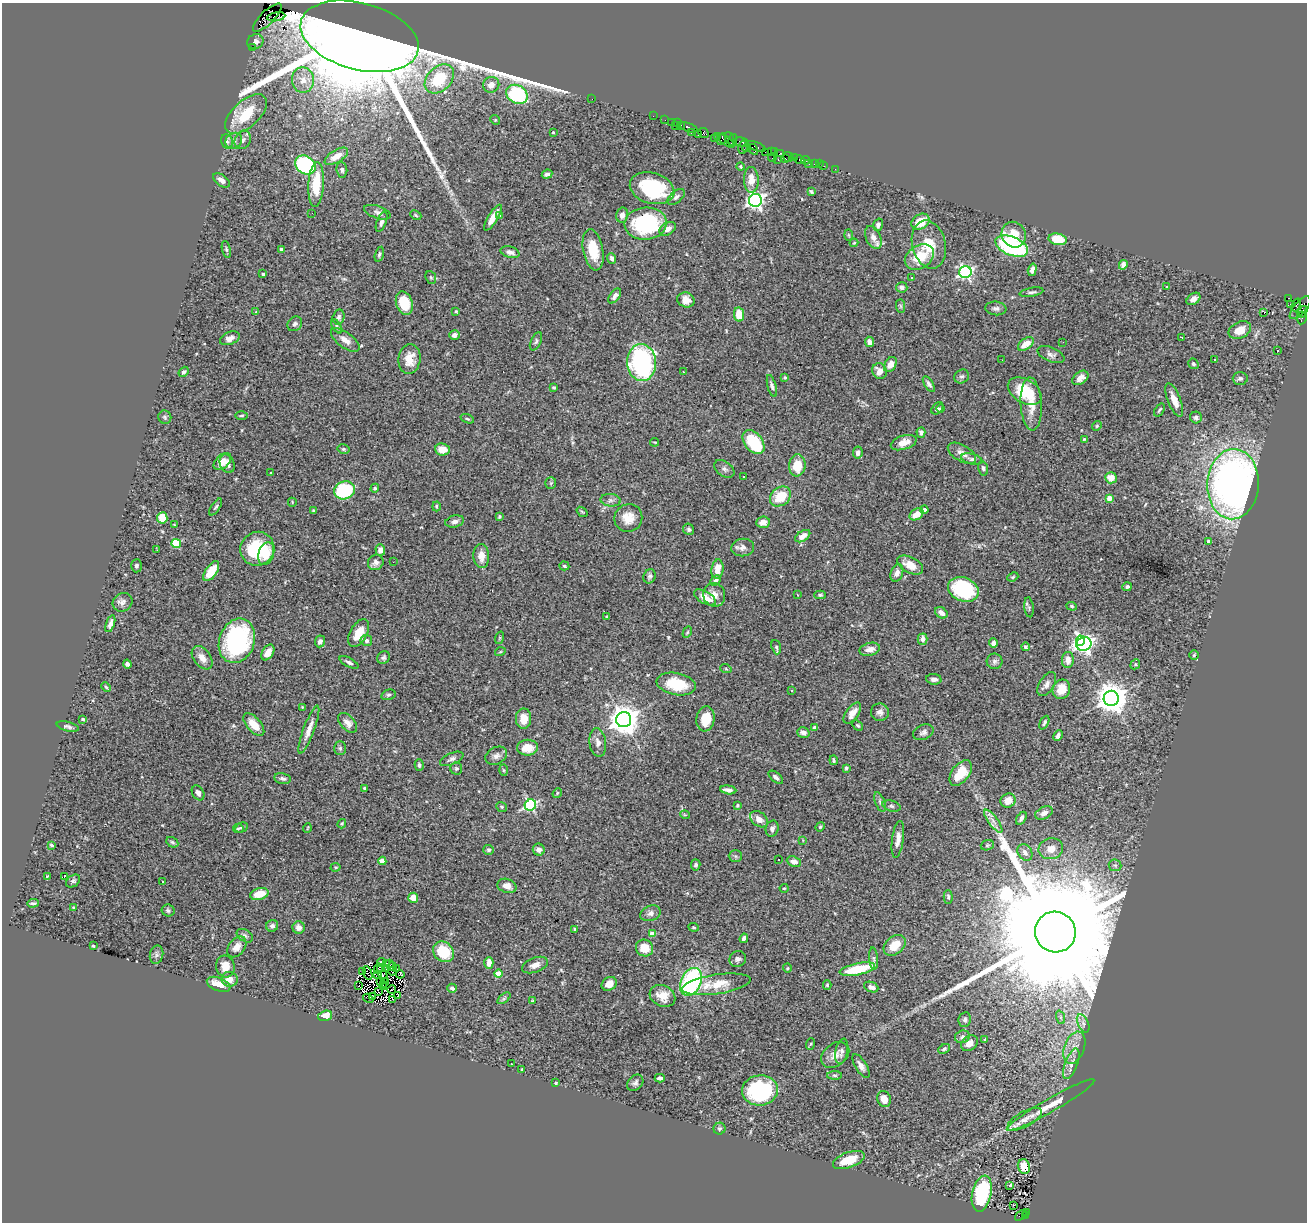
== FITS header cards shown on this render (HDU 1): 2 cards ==
NAXIS1  =                 1305
NAXIS2  =                 1220

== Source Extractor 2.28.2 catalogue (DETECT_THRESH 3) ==
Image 1305 x 1220 px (HDU 1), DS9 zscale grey, 1 PNG px = 1 image px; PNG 1309 x 1224 px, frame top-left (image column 1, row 1220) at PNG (2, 3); each listed source drawn as its Kron ellipse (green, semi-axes under 4 px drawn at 4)
Background 1.27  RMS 0.054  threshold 0.162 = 3 sigma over >= 5 px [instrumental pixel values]
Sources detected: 432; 4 with non-positive FLUX_AUTO (blend fragments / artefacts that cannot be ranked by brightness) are neither listed nor drawn; the other 428 listed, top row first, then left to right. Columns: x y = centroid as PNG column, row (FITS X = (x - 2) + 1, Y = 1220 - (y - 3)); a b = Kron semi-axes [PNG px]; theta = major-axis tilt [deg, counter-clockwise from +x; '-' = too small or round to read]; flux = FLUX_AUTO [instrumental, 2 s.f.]
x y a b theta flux
276 17 9 4 10 630
267 18 19 6 44 1000
359 36 60 33 -15 52000
255 42 8 7 - 22
252 47 2 2 - 20
439 79 17 12 44 170
303 80 13 11 -80 40
491 85 8 7 - 29
517 94 11 9 -30 370
592 99 2 2 - 49
246 114 25 13 42 130
653 116 2 2 - 21
495 120 5 4 - 4.5
665 120 2 2 - 31
671 122 2 2 - 27
677 123 3 3 - 25
675 126 2 2 - 97
681 126 3 3 - 85
688 127 10 3 -20 190
553 132 3 2 - 3.4
691 133 3 2 - 62
704 133 5 4 - 150
698 135 3 3 - 130
718 136 4 3 - 62
714 138 3 2 - 26
722 139 6 4 64 250
730 139 7 3 -68 120
243 140 10 8 60 14
733 140 6 2 76 43
234 141 9 7 36 19
726 141 9 2 -35 150
227 142 7 5 -69 10
741 142 7 3 -13 220
756 146 10 3 -20 130
743 147 7 4 82 380
747 148 4 3 - 100
753 149 6 3 -60 140
771 151 3 2 - 63
765 152 2 2 - 42
775 152 4 3 - 97
780 153 4 3 - 79
336 156 13 6 31 37
772 157 4 2 - 91
788 157 5 4 - 140
785 158 3 2 - 53
795 158 3 2 - 59
778 160 3 2 - 140
800 160 5 3 - 78
805 160 4 3 - 25
814 163 3 3 - 47
809 164 2 2 - 18
819 164 2 2 - 18
305 165 11 8 -37 460
741 166 4 3 - 3.8
824 166 2 2 - 22
835 169 2 2 - 10
342 170 8 5 -85 8.2
547 174 5 4 - 11
222 180 9 5 -36 19
751 180 13 7 -88 38
316 185 22 8 87 110
652 188 22 15 -15 300
811 192 4 3 - 4.6
676 197 10 5 41 13
755 200 6 6 - 1300
377 212 14 6 -18 14
312 213 3 2 - 3
416 215 6 4 -24 5.1
622 215 7 6 - 16
500 216 4 3 - 14
493 218 15 5 58 41
382 222 11 4 68 13
920 222 10 7 33 77
646 224 21 16 5 340
878 225 6 4 72 11
668 229 9 6 32 19
848 235 6 4 -88 3.6
1014 235 13 11 -60 63
873 237 12 7 -64 25
1058 239 9 5 -11 110
854 243 4 3 - 4
929 245 24 16 -76 97
1012 246 17 9 -22 470
226 249 8 4 -77 5.9
281 249 4 4 - 8.9
593 250 21 10 -79 98
510 252 10 5 -16 15
379 254 8 4 75 6.7
919 257 16 11 32 100
612 258 5 4 - 12
1123 265 5 4 - 11
1032 270 6 4 74 15
965 272 6 6 - 760
263 274 3 3 - 6.1
431 277 6 5 - 5.2
912 277 3 3 - 15
902 287 6 5 - 12
1166 287 3 2 - 4
1031 292 12 4 10 9.6
615 296 8 5 54 14
1289 298 3 3 - 770
1193 299 8 5 35 20
686 300 9 7 -22 39
404 303 12 8 -71 100
1290 304 2 2 - 17
1296 305 6 3 69 86
901 306 7 4 -89 6.4
996 308 10 7 -5 13
1300 308 14 6 49 470
456 311 3 2 - 3.5
256 312 4 3 - 3.2
1264 312 4 3 - 18
1302 312 7 3 55 340
739 314 7 5 -80 65
339 317 7 6 - 9.7
1302 318 6 5 - 220
295 324 8 6 44 10
337 326 8 4 -58 7.2
1240 330 12 8 26 43
454 335 5 5 - 15
1182 337 3 2 - 5.1
230 338 10 6 23 17
345 340 17 7 -37 31
536 341 9 5 64 7.9
870 342 5 4 - 23
1063 342 2 2 - 3
1026 344 9 5 36 46
1277 351 3 2 - 3.5
1051 355 14 7 -22 16
409 359 15 11 83 48
1214 359 3 3 - 5.8
1002 360 2 2 - 2.4
642 362 18 14 -86 640
1193 364 5 4 - 8.2
890 365 8 5 59 36
880 371 8 7 - 35
184 372 5 4 - 7.5
683 372 3 2 - 5.7
962 376 8 6 33 9.6
785 377 3 3 - 5.1
1080 378 9 6 36 23
1240 378 7 6 - 9.2
929 384 9 4 -56 10
772 386 11 4 -75 10
554 387 4 3 - 4.9
1025 391 18 11 -31 120
1174 400 18 6 -68 41
1031 404 26 10 -87 60
937 408 7 5 49 8.3
940 409 4 4 - 5.9
1159 410 7 3 55 5.5
241 415 6 3 1 4.3
165 417 7 6 - 7
1196 417 6 5 - 12
467 419 7 4 -20 5.2
1097 426 5 4 - 5
921 433 5 4 - 12
1084 439 3 3 - 3.4
655 442 4 2 - 3.7
754 442 14 8 -51 240
904 443 13 7 18 36
343 449 6 4 -14 5.5
442 449 7 6 - 45
858 453 6 5 - 15
962 453 16 8 -30 27
972 459 11 5 -13 11
222 461 10 6 41 36
227 464 10 7 -66 21
797 465 11 8 83 80
983 468 7 5 -76 8.2
724 469 11 7 -35 13
271 472 3 2 - 2.1
743 477 3 2 - 5.6
1111 478 6 5 - 46
551 483 6 5 - 5.7
1233 484 35 26 87 2000
375 488 4 4 - 5.1
345 490 10 9 - 310
780 496 11 9 38 96
1109 498 4 4 - 42
611 500 10 6 -6 14
292 502 4 3 - 3.1
436 506 5 3 - 5
216 507 9 4 55 6.7
313 510 4 3 - 4
924 510 4 4 - 11
582 512 6 3 -37 4.2
916 514 7 5 32 38
499 517 4 3 - 4.7
162 518 6 5 - 75
628 518 14 13 - 54
455 521 9 6 14 16
763 522 7 5 6 25
174 525 2 2 - 2.8
689 529 6 5 - 8
803 536 8 5 33 31
1208 541 4 3 - 6.4
176 543 5 4 - 170
743 547 11 9 7 21
257 549 17 16 - 190
157 550 3 2 - 6.6
380 550 6 5 - 21
266 554 12 7 72 64
481 556 12 8 -88 29
376 562 8 7 - 15
393 562 2 2 - 4.1
910 565 14 8 -27 46
136 566 6 5 - 7.8
564 566 5 4 - 5.7
717 569 10 6 81 42
211 571 11 5 55 75
897 573 9 6 70 19
650 576 7 6 - 8.8
1013 577 6 4 23 4.8
715 581 6 4 46 8.4
1127 587 5 4 - 8.7
963 589 16 12 -23 300
714 595 12 11 - 31
797 595 3 2 - 3.2
820 595 5 4 - 5.4
705 597 12 6 -30 44
122 602 10 9 - 16
1072 606 5 4 - 4.8
1029 607 10 4 -83 7.4
941 613 7 5 -35 22
607 617 3 3 - 3.3
110 624 9 4 70 15
687 632 6 4 59 4.9
359 633 15 8 61 57
499 638 6 4 71 4.1
922 639 5 5 - 19
366 640 6 5 - 12
237 641 23 17 69 510
320 641 6 5 - 14
1081 641 5 4 - 530
993 643 4 4 - 14
1084 644 7 6 - 1300
776 647 7 4 -73 7.5
1025 647 4 3 - 7.1
870 649 10 6 14 24
268 652 8 5 59 29
500 652 5 3 - 3.4
1194 655 5 4 - 4.6
383 657 7 6 - 7
202 658 13 8 -53 32
1068 660 8 6 88 28
994 661 8 8 - 11
349 662 10 4 -27 13
127 664 4 4 - 9.2
1135 664 5 4 - 4.6
726 669 6 3 -19 3.7
934 679 7 5 -6 14
676 684 20 11 -10 130
1047 684 13 7 58 18
106 687 5 3 - 4.4
1061 689 10 8 67 61
792 691 3 3 - 8.5
388 695 7 5 15 6.7
1111 698 7 7 - 5900
302 707 4 3 - 3.4
880 712 9 8 - 16
852 713 12 6 54 27
83 719 4 3 - 4.6
524 719 10 7 89 44
705 719 13 9 83 63
624 720 7 7 - 5500
348 723 12 7 -47 21
1044 723 7 4 64 7.3
254 725 14 7 -49 51
858 725 6 4 -44 4.9
68 727 11 4 -14 9.8
814 727 4 4 - 4.9
309 730 25 5 69 33
923 732 11 7 23 13
803 733 6 5 - 17
1058 736 6 3 62 10
598 742 14 8 -81 21
340 748 7 5 -90 6.7
527 748 10 8 2 41
496 756 11 8 29 17
452 759 12 5 23 14
834 760 5 3 - 5.2
419 765 6 4 -74 7.1
846 768 3 3 - 5.4
456 769 6 6 - 7.1
504 770 6 4 -88 3.8
961 773 14 8 53 80
776 777 9 4 -40 11
282 778 8 5 -11 9.9
365 789 4 3 - 16
728 790 8 4 -7 18
198 793 8 6 -62 14
557 793 5 4 - 4
1008 801 8 7 - 39
880 802 10 4 -69 10
530 805 6 5 - 530
737 805 4 3 - 3.6
891 806 9 5 -16 8.9
502 807 5 4 - 4.5
1044 813 9 6 25 20
685 815 5 3 - 3.3
1021 818 7 4 58 12
759 819 10 7 -39 26
993 821 14 4 -54 20
342 824 5 3 - 4.2
242 827 6 4 28 6.8
820 827 5 4 - 4.4
238 828 5 4 - 5.7
307 828 5 3 - 2.8
772 829 8 6 74 15
898 839 18 6 82 27
803 840 4 4 - 3.1
172 842 6 5 - 6.1
51 845 4 3 - 7
987 845 6 5 - 5.7
1051 849 12 10 13 43
489 850 5 5 - 7.4
539 850 6 6 - 18
1025 852 9 7 -57 18
735 856 6 5 - 6.9
779 859 3 2 - 5.3
382 861 4 4 - 51
794 862 7 5 -23 28
696 865 5 4 - 8.3
1115 865 6 5 - 8
335 867 5 4 - 5.1
47 876 3 2 - 2.6
64 877 3 2 - 32
73 881 8 5 36 9.2
163 881 3 2 - 6.3
507 886 10 7 -17 28
784 888 4 4 - 3.6
259 894 9 5 15 71
948 897 7 4 -89 6.2
413 898 5 5 - 32
33 903 6 3 3 7.5
74 908 4 4 - 4.3
168 910 6 6 - 7.2
650 913 10 7 22 17
272 926 6 6 - 13
299 927 6 6 - 21
693 927 5 3 - 4
575 929 3 2 - 4.1
1055 932 20 20 - 240000
652 934 4 4 - 58
245 936 9 5 -31 8.8
744 938 5 4 - 12
895 945 12 8 41 70
93 946 3 2 - 3.3
237 947 12 8 51 26
645 948 9 8 - 64
443 952 11 9 -43 130
156 955 9 6 77 9.2
738 959 8 8 - 12
874 959 11 4 -85 8.4
381 962 4 3 - 17
386 963 3 2 - 3.6
489 963 6 4 -89 30
389 964 2 2 - 1.7
535 965 13 7 20 26
225 966 11 9 -82 42
392 966 5 2 - 7.2
378 968 5 2 - 0.1
787 968 4 4 - 4
386 969 4 2 - 3.4
396 969 2 2 - 6.2
857 969 18 6 12 150
363 971 2 2 - 3.5
392 971 4 2 - 2.4
368 973 7 2 -67 2.3
378 974 4 3 - 4
383 974 10 3 -68 5.7
400 974 4 3 - 3.4
498 974 4 4 - 74
230 979 8 7 - 35
380 982 2 2 - 2.9
385 982 5 2 - 4.5
691 982 15 10 65 510
219 984 12 6 -21 52
609 984 8 6 34 27
716 984 34 9 8 77
359 985 2 2 - 1.4
827 985 4 4 - 4.7
383 987 3 2 - 2.5
871 987 7 5 -23 24
452 988 5 3 - 8.8
392 990 4 2 - 0.014
378 992 3 2 - 1.1
398 995 3 2 - 4.9
662 996 13 10 -26 47
373 997 4 2 - 0.19
368 998 5 3 - 3.5
504 998 7 4 37 6.8
393 999 2 2 - 0.95
532 1001 3 2 - 8.9
325 1016 7 5 18 43
1060 1017 7 4 -71 7.7
965 1020 7 6 - 11
1083 1023 9 5 -63 14
962 1037 7 6 - 15
985 1039 4 3 - 10
969 1043 9 7 38 30
810 1044 6 4 70 4.2
1074 1048 17 10 70 41
944 1049 6 4 28 7.3
841 1051 13 6 78 15
835 1055 16 11 39 31
511 1064 2 2 - 2
1071 1064 16 6 69 22
861 1066 13 5 -58 19
522 1069 3 2 - 2.8
835 1075 7 4 -1 6
660 1078 5 3 - 11
556 1083 3 2 - 3.1
635 1083 9 7 45 12
760 1090 18 15 5 340
884 1099 8 6 -69 33
1051 1105 50 7 30 71
1025 1119 19 7 29 31
719 1129 6 6 - 6.9
849 1160 17 7 20 76
1024 1166 7 6 - 33
1009 1186 3 3 - 69
982 1194 18 9 77 260
1013 1205 3 2 - 5.6
1027 1212 3 3 - 230
1021 1215 7 3 39 180
1025 1216 3 3 - 92
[4 non-positive-flux detections neither listed nor drawn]